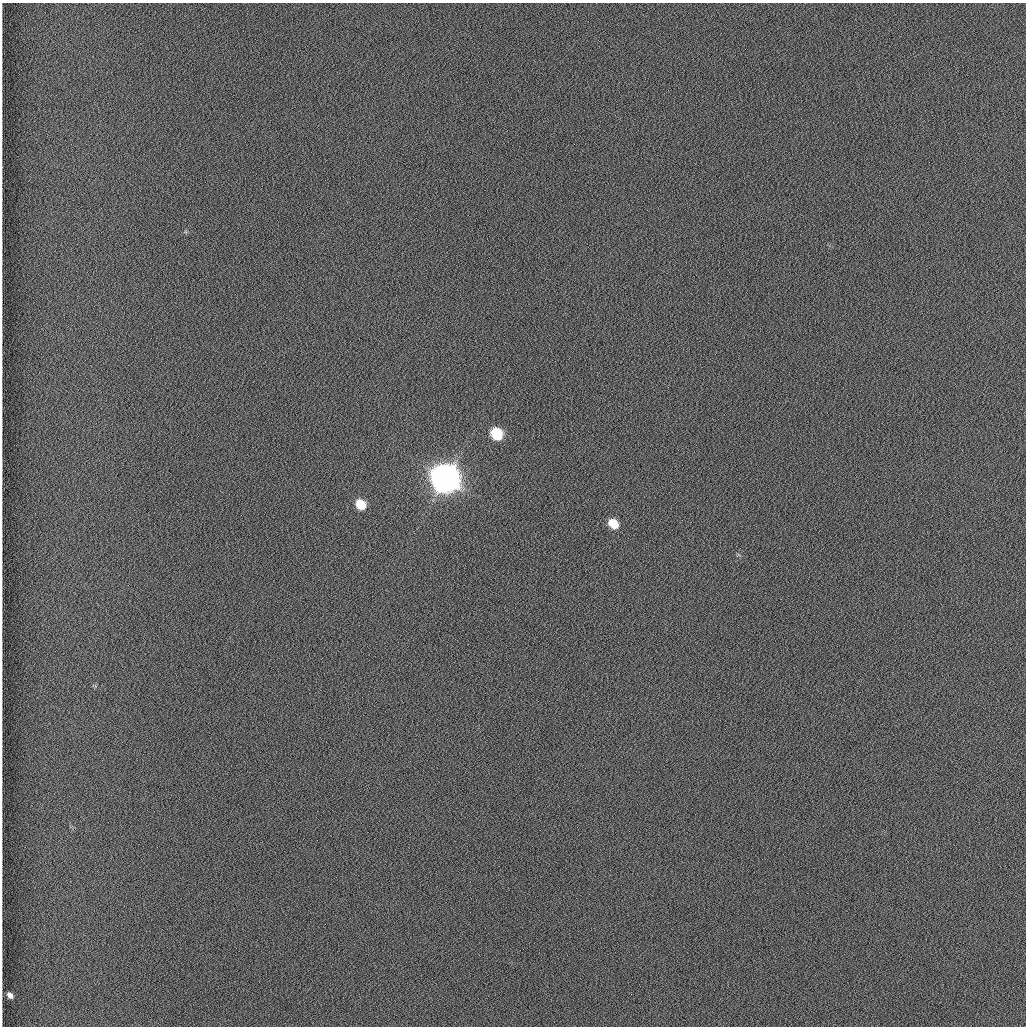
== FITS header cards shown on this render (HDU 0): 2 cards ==
NAXIS1  =                 1024 /fastest changing axis
NAXIS2  =                 1024 /next to fastest changing axis

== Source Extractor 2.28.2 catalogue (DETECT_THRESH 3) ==
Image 1024 x 1024 px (HDU 0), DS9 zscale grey, 1 PNG px = 1 image px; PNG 1028 x 1028 px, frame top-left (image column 1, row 1024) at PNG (2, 3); no overlay
Background 1260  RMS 6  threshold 17.9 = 3 sigma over >= 5 px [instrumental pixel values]
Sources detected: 5; all 5 listed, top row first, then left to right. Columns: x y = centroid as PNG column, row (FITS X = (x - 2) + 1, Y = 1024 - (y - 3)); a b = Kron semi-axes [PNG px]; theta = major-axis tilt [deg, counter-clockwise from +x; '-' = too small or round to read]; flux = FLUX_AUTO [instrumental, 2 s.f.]
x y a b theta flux
497 434 9 7 -52 2.2e+04
445 478 11 10 - 1.1e+06
360 504 10 8 -52 8.3e+03
613 524 10 8 -44 8.6e+03
10 995 8 5 -49 2.2e+03